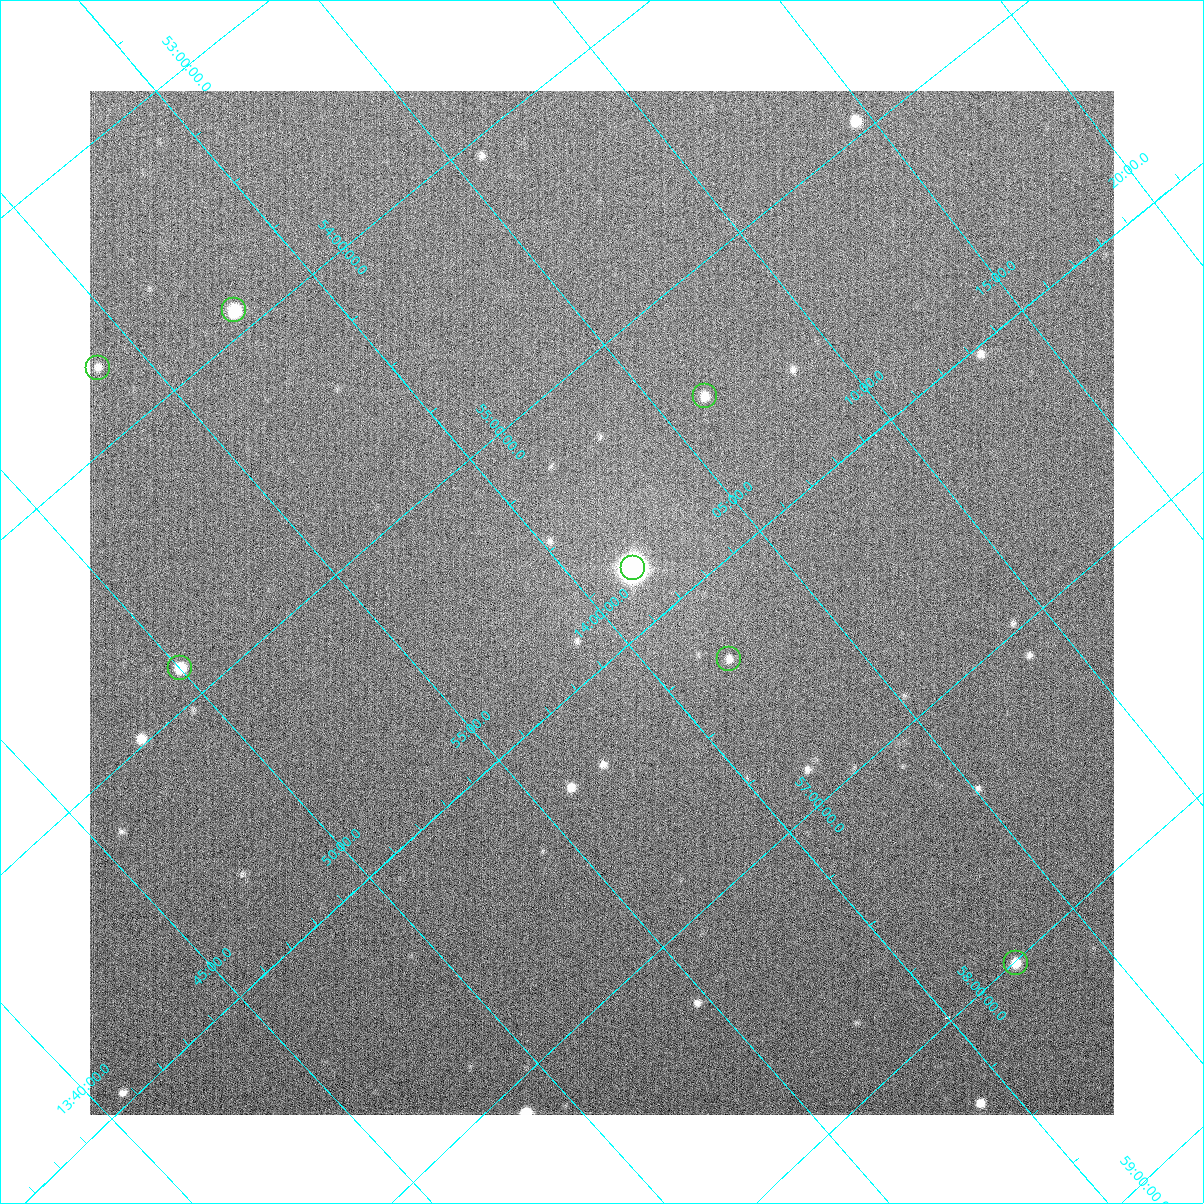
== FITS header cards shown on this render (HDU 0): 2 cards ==
NAXIS1  =                 1024
NAXIS2  =                 1024

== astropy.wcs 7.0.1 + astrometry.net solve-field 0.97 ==
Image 1024 x 1024 px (HDU 0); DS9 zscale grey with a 90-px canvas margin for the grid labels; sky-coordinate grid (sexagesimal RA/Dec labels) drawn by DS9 from the SOLVED WCS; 7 Tycho-2 reference stars matched to detected sources circled (green)
Header WCS: none
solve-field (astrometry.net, Tycho-2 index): SOLVED blind (the file carries no WCS)
Solved WCS: RA---TAN-SIP/DEC--TAN-SIP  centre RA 14:00:12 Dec +55:48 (210.05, +55.80 deg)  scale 14.7 arcsec/px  FOV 250.5' x 248.5'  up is +140 deg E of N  parity normal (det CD < 0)
(file carries no celestial WCS; the grid is the blind solution)
Tycho-2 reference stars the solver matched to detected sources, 7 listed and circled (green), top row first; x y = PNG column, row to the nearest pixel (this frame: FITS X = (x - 90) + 1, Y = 1024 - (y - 91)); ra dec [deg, ICRS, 3 dp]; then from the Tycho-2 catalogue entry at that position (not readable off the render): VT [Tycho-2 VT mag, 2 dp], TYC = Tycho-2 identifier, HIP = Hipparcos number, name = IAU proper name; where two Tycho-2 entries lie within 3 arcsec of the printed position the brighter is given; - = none
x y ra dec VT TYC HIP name
234 310 209.428 +53.910 6.96 3852-1028-1 68196 -
98 368 208.463 +53.729 5.69 3851-1508-1 67848 -
705 396 211.567 +55.431 7.85 3855-1333-1 68886 -
633 568 210.377 +55.778 9.74 3855-1015-1 - -
729 659 210.486 +56.314 8.94 3855-64-1 68545 -
180 668 207.504 +54.869 7.81 3851-733-1 67511 -
1016 963 210.652 +58.010 9.20 3858-464-1 68607 -